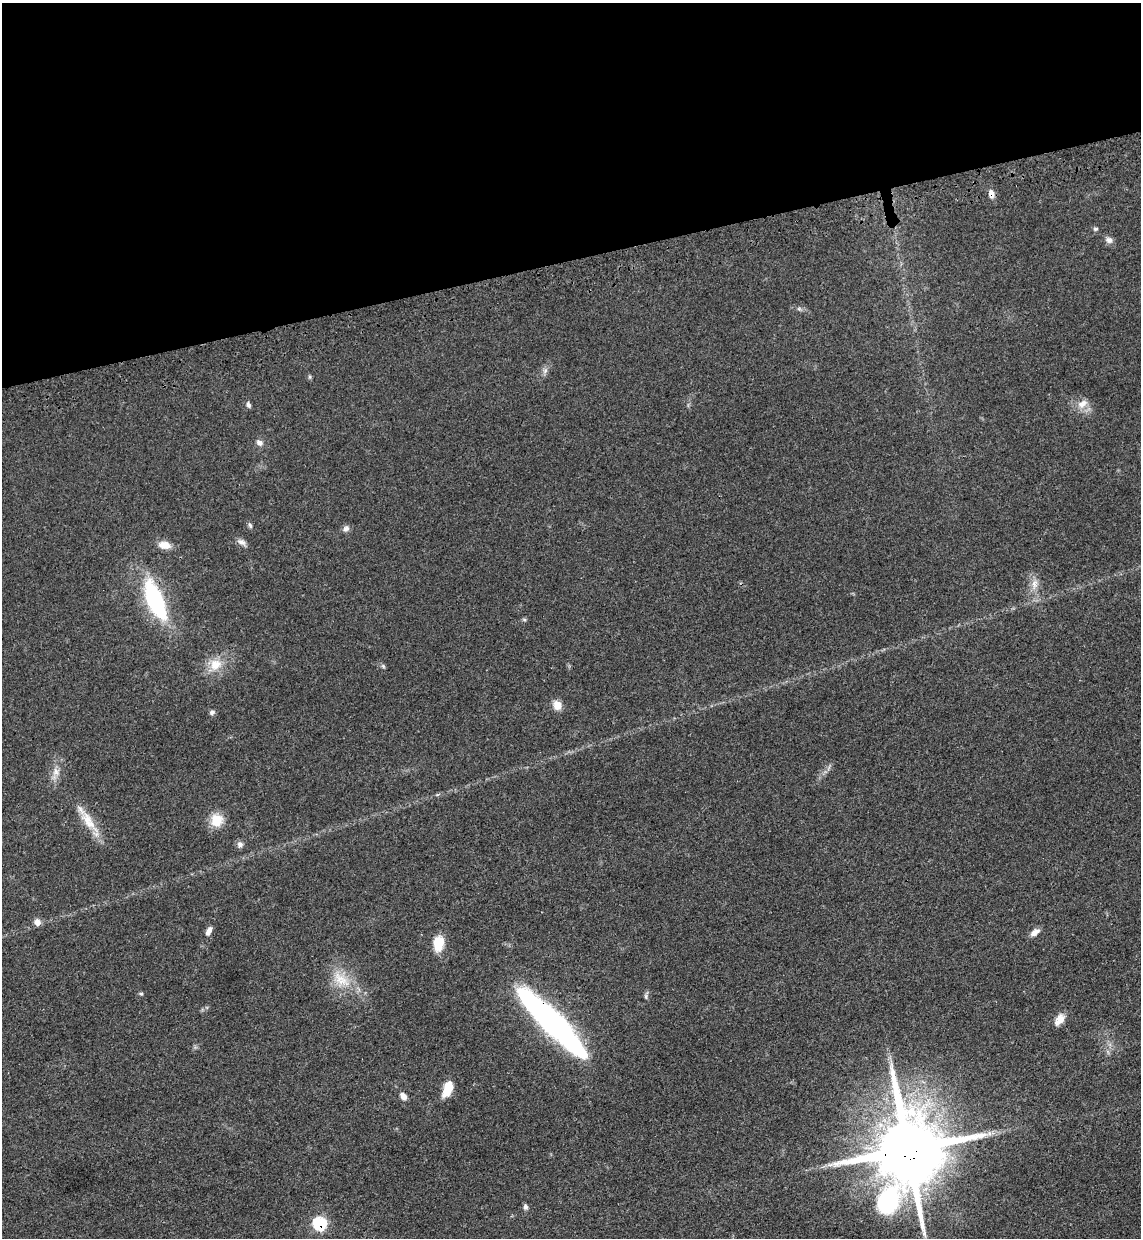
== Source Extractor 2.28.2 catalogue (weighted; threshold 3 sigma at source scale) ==
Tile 3 of 4 x 4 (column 3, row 1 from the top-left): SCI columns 2477-3615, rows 3783-5018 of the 5070 x 5089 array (HDU 1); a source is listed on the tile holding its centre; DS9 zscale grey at full resolution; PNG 1143 x 1240 px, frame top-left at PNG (2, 3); no overlay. Shown black and unused: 21% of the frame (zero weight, under 3 of 4 exposures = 6% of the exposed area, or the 3 px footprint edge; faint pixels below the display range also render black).
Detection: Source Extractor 2.28.2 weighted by HDU 2 'WHT'; one run over the whole footprint, this tile lists its part. Background 0.0412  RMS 0.0064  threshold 0.029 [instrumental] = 3 sigma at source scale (4.5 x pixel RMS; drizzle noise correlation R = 1.50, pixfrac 1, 0.05/0.05 arcsec/px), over >= 5 px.
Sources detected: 37; all 37 listed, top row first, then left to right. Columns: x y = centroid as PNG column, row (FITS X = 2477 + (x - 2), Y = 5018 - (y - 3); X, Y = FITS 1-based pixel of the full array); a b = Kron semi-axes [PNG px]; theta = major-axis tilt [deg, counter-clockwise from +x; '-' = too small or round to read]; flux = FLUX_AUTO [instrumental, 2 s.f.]
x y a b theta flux
991 194 10 7 -82 4
1096 229 6 4 1 1.1
1109 240 10 8 -26 2.7
799 309 7 4 0 1.2
545 371 8 6 69 2.2
1082 404 16 10 33 6.2
248 405 8 5 -70 1.6
259 442 9 7 -42 2.8
250 525 9 4 -65 1.3
346 528 10 7 49 2.2
241 542 13 7 -31 2.9
164 545 15 9 -7 6.5
1035 584 16 8 81 5.5
155 600 52 19 -68 63
524 620 6 4 -2 0.92
215 665 18 16 46 12
383 666 7 4 -46 1
557 705 12 10 -61 5.7
212 712 7 6 - 1.7
56 772 9 8 - 3.8
217 820 15 14 - 13
90 823 35 10 -43 14
240 844 9 8 - 2.3
37 922 8 8 - 3.5
209 931 12 6 64 3.6
1035 932 12 7 34 3.8
438 943 19 12 82 12
341 979 30 15 -38 17
141 994 6 4 -15 0.88
646 996 8 4 -82 1.3
1059 1019 16 9 55 5.7
552 1023 83 18 -45 190
448 1088 16 8 69 15
403 1096 9 7 -54 3.7
908 1149 26 18 82 9000
525 1207 8 6 -79 1.7
320 1223 8 7 - 51
Overlapping masked pixels (flux is a lower limit): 5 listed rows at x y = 991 194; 155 600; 552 1023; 908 1149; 320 1223